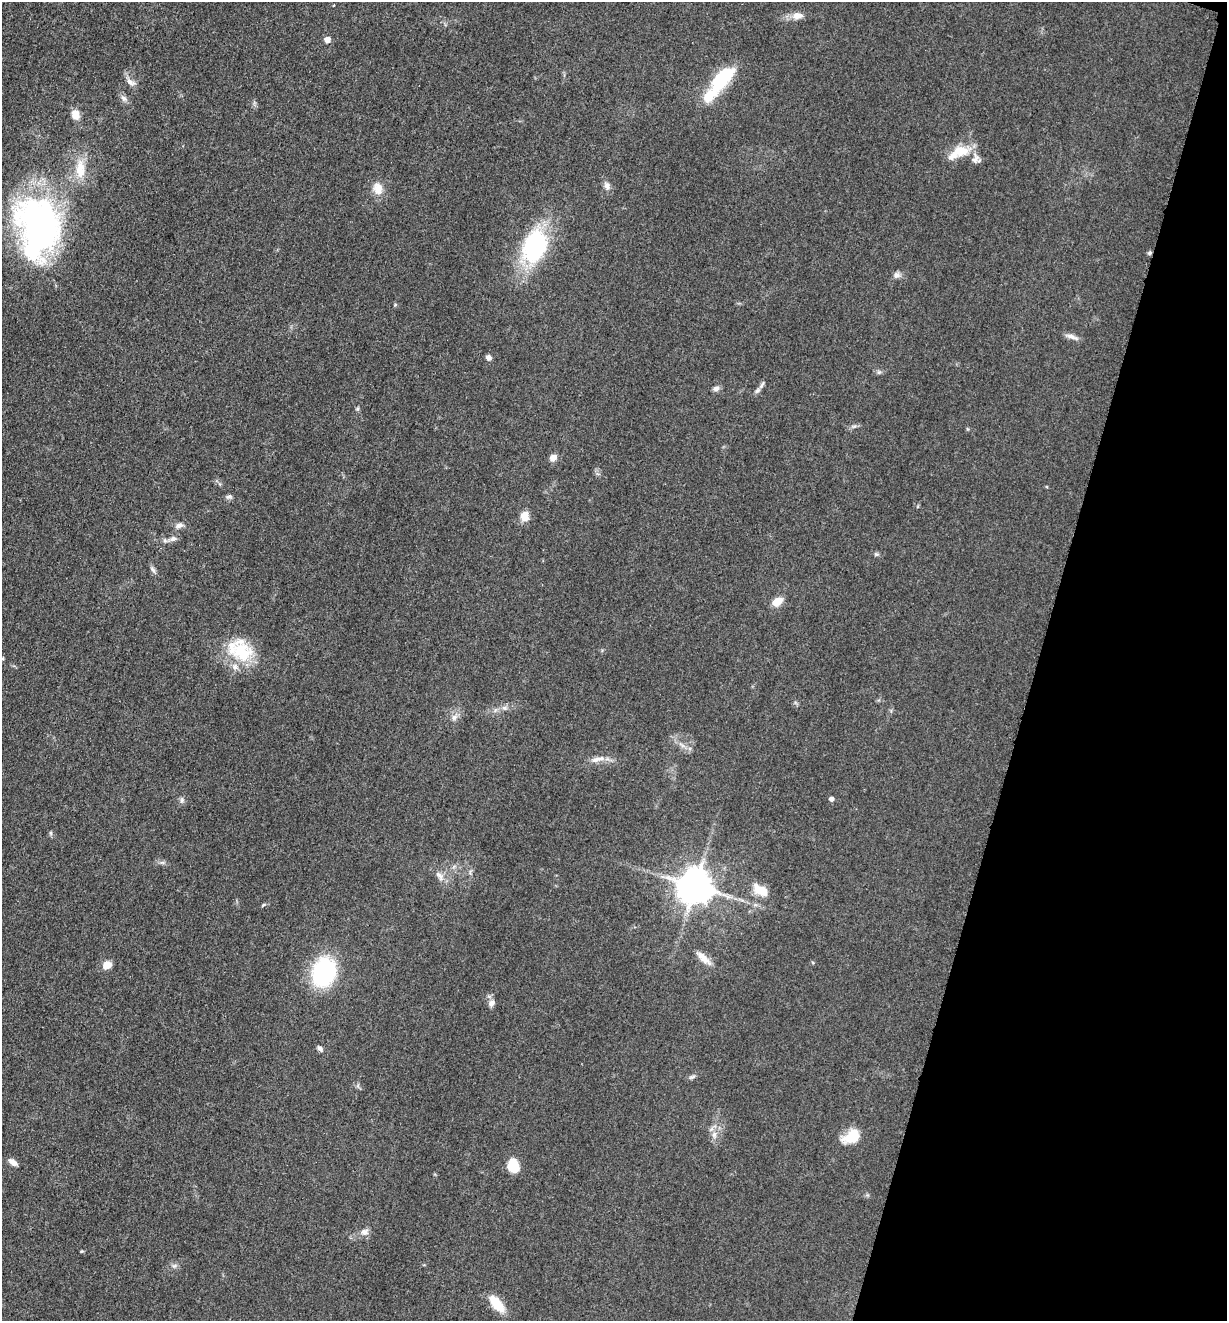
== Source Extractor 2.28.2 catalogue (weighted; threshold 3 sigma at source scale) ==
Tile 8 of 4 x 4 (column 4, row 2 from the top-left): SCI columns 3940-5164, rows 2649-3967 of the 5304 x 5292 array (HDU 1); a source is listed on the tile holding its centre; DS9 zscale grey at full resolution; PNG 1229 x 1323 px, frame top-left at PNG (2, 2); no overlay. Shown black and unused: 15% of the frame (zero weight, under 3 of 5 exposures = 1% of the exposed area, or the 3 px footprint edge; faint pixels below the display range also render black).
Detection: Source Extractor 2.28.2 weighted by HDU 2 'WHT'; one run over the whole footprint, this tile lists its part. Background 0.0509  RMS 0.0056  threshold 0.0251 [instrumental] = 3 sigma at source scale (4.5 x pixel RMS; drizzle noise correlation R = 1.50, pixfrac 1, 0.05/0.05 arcsec/px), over >= 5 px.
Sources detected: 60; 3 inside a brighter object's white glare — not listed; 6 inside a brighter listed object's ellipse — not listed separately; the other 51 listed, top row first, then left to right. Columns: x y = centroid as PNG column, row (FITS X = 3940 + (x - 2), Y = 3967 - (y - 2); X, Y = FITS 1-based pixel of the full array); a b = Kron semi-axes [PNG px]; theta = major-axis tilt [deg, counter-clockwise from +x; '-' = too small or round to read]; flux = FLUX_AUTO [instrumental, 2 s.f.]
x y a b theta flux
797 16 15 9 5 4.5
327 39 5 5 - 3.9
131 82 14 7 -28 2.8
709 96 57 17 52 20
124 98 9 6 -40 2
75 114 10 8 -82 6.2
962 151 21 17 8 12
80 169 28 13 -89 12
607 186 10 8 -71 2.7
378 189 16 11 -73 6.6
40 225 86 46 -80 160
534 246 28 20 72 75
1149 253 5 5 - 0.95
896 275 9 8 - 2.3
1072 337 19 5 -21 2.8
488 357 6 6 - 2.1
879 372 6 4 18 1
762 385 11 4 58 1.5
716 388 8 7 - 2.1
357 409 6 4 18 0.75
553 458 9 7 43 3.3
228 497 8 5 7 1.3
525 516 9 7 82 7.8
179 525 10 7 18 2.4
173 539 11 6 28 2.3
876 554 7 5 -12 0.99
153 570 10 5 -60 1.6
777 602 11 7 35 7.9
242 652 31 27 -28 26
505 708 7 5 -11 1.5
454 717 8 6 46 2
598 759 22 6 14 4.6
831 799 5 5 - 1.8
182 800 8 5 73 1.4
51 833 6 4 -71 0.8
440 876 14 7 -54 3.4
695 886 10 10 - 1200
761 890 20 11 -28 8.8
703 958 25 8 -43 5.4
107 965 8 7 - 6.6
324 972 21 16 69 71
491 1003 9 7 55 2.6
320 1049 8 5 -50 1.7
692 1077 9 5 20 1.3
714 1134 9 6 88 2.5
849 1137 23 14 32 9.7
13 1162 9 5 -37 3.7
513 1165 12 9 -73 15
364 1232 10 9 - 2.9
174 1266 7 5 42 1.2
497 1304 21 10 -51 13